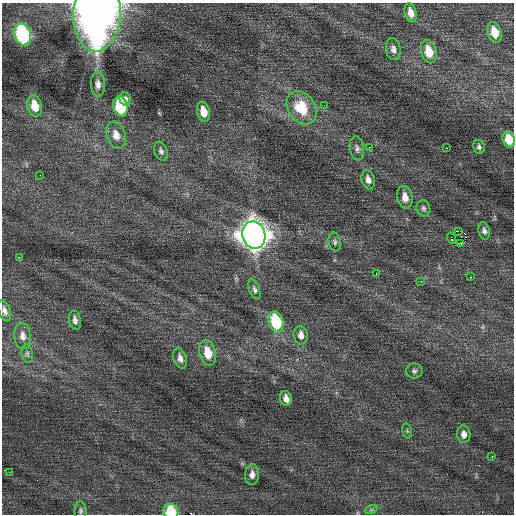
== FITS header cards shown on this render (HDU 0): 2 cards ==
NAXIS1  =                  512 / Axis length
NAXIS2  =                  512 / Axis length

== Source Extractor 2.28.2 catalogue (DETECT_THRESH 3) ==
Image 512 x 512 px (HDU 0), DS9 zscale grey, 1 PNG px = 1 image px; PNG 516 x 516 px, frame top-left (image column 1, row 512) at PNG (2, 3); each listed source drawn as its Kron ellipse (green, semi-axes under 4 px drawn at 4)
Background 0.166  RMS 0.82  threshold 2.46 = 3 sigma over >= 5 px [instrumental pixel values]
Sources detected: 53; all 53 listed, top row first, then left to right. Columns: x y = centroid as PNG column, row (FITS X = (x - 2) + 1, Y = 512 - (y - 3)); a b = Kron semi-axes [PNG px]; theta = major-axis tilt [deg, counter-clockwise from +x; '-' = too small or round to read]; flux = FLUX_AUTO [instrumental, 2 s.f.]
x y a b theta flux
411 13 10 5 -75 430
97 14 37 24 88 37000
494 32 11 7 -73 820
23 35 11 8 -73 7800
393 49 11 7 -81 250
429 51 12 7 -75 970
98 84 12 7 -87 290
125 99 7 6 - 250
324 105 2 2 - 29
35 106 11 7 -76 900
120 106 10 7 -78 3100
302 108 18 13 -56 2000
203 112 10 6 -77 710
116 135 14 9 -72 550
509 139 8 6 -75 840
369 147 2 2 - 330
479 147 7 5 -79 140
357 148 12 7 -82 220
446 148 3 2 - 140
161 151 10 6 -70 180
40 175 2 2 - 26
368 180 10 6 -73 280
405 197 11 7 -80 520
423 208 8 6 -66 140
458 231 3 2 - 950
484 231 9 5 -81 170
254 235 14 11 -71 68000
451 238 6 3 -73 360
335 242 9 6 -79 150
461 244 3 3 - 690
19 257 2 2 - 570
376 273 3 2 - 42
470 277 3 2 - 600
421 282 2 2 - 100
254 290 10 5 -70 160
4 311 11 6 -71 240
75 320 10 6 -79 210
276 322 11 7 -75 3100
301 335 9 7 -84 310
23 336 13 8 -84 340
208 353 13 8 -77 940
27 354 9 5 -80 140
180 358 10 6 -73 250
414 371 8 7 - 150
286 398 8 5 -72 310
407 431 7 5 -75 83
464 434 9 6 -88 290
492 456 3 2 - 120
9 472 2 2 - 100
252 475 10 7 88 290
371 510 6 4 19 89
81 511 9 6 -90 130
171 511 8 7 - 2100
At the frame edge (FLAGS 8, measured only in part): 4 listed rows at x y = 97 14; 509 139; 4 311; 171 511